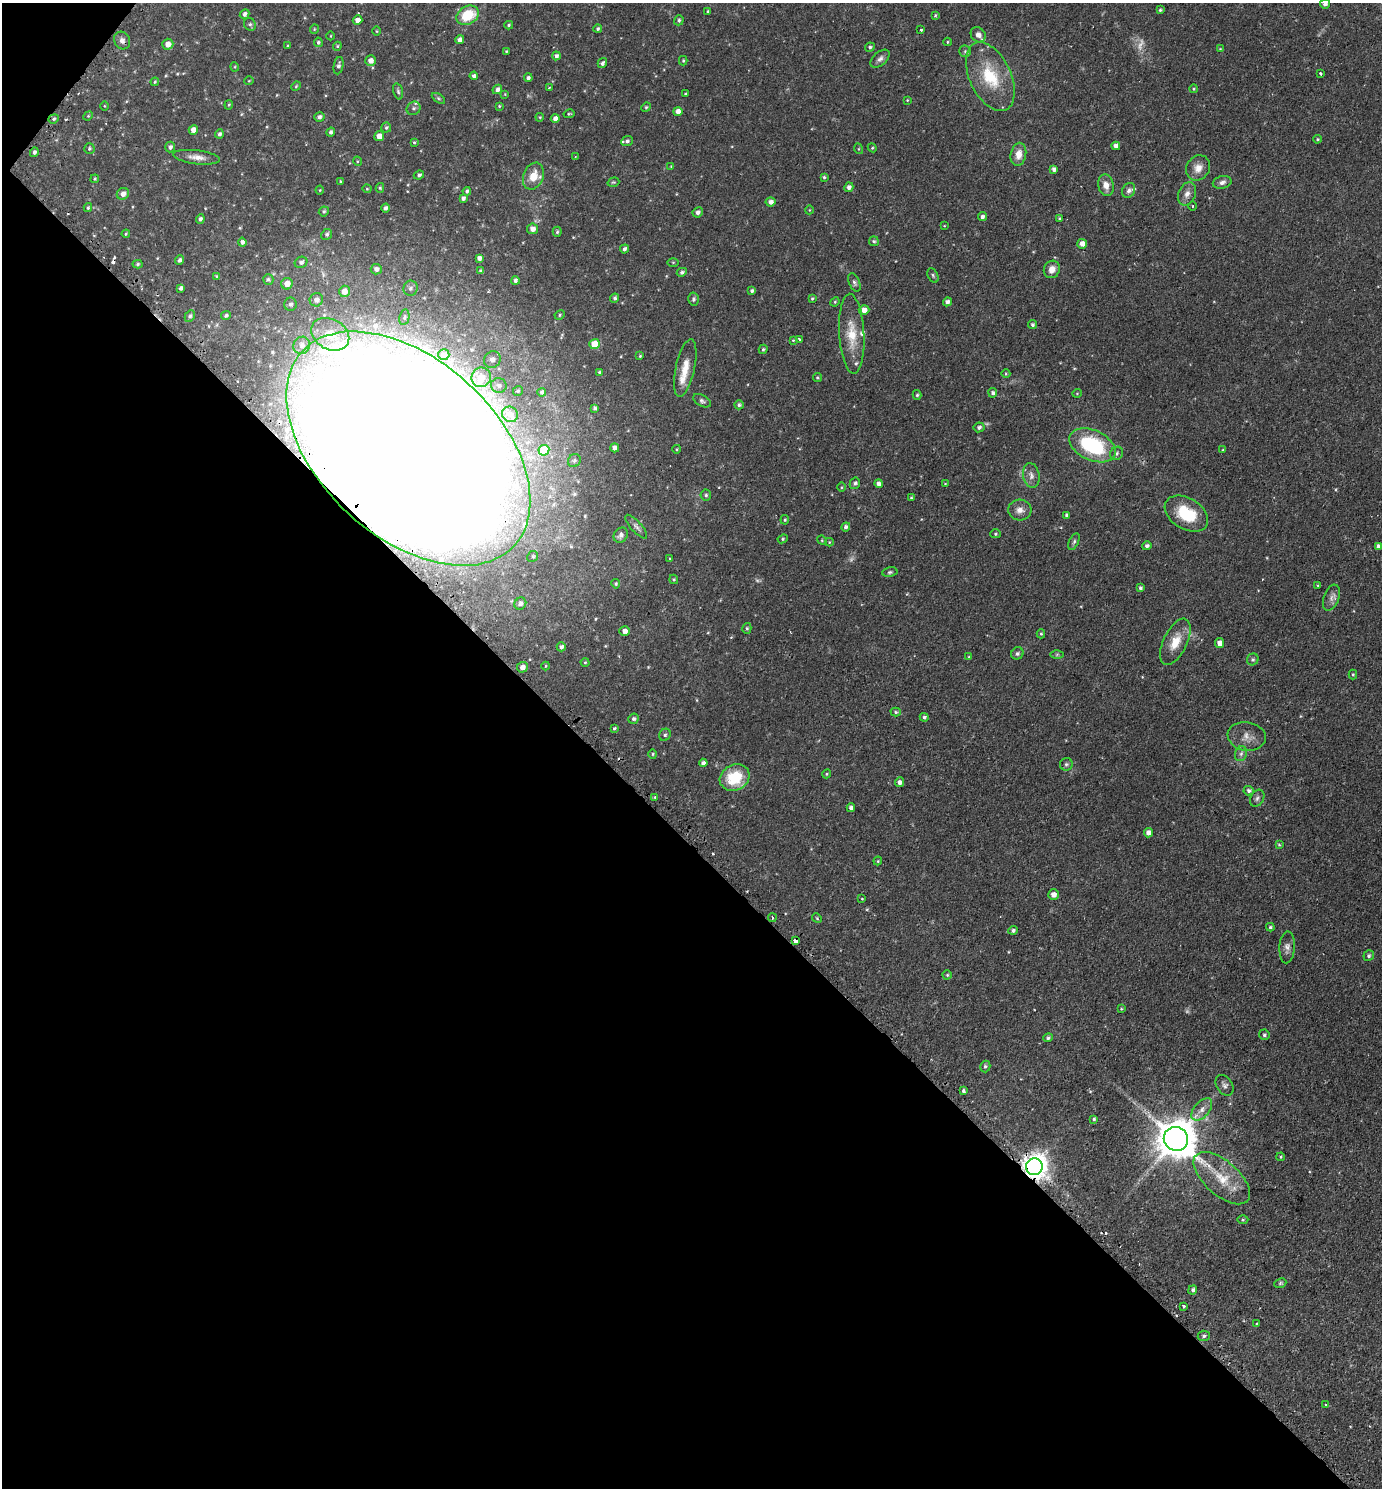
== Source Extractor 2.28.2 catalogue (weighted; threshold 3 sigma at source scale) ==
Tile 9 of 4 x 4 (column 1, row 3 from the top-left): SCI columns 317-1696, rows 1520-3005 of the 6013 x 6010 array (HDU 1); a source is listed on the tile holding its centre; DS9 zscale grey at full resolution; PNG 1384 x 1490 px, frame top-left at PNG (2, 3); each listed source drawn as its Kron ellipse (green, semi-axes under 4 px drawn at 4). Shown black and unused: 44% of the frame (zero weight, under 2 of 3 exposures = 3% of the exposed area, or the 3 px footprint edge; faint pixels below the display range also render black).
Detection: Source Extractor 2.28.2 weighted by HDU 2 'WHT'; one run over the whole footprint, this tile lists its part. Background 0.0809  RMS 0.0053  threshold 0.0237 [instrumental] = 3 sigma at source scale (4.5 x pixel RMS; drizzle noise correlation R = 1.50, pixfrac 1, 0.05/0.05 arcsec/px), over >= 5 px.
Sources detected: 304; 3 too faint to see at this stretch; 2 inside a brighter object's white glare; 11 cosmic-ray / hot-pixel residue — neither listed nor drawn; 11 inside a brighter listed object's ellipse — not listed separately; the other 277 listed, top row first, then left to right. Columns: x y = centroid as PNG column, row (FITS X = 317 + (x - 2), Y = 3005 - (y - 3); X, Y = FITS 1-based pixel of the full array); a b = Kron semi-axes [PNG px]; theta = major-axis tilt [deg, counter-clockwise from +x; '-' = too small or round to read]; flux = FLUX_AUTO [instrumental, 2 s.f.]
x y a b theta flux
1325 4 5 5 - 1.8
1160 10 4 3 - 0.79
707 11 3 2 - 0.42
245 14 5 4 - 1.6
468 15 12 9 30 17
935 15 4 3 - 0.55
357 20 5 4 - 3.2
679 20 5 4 - 0.98
250 24 6 5 - 1.1
509 25 4 3 - 0.78
314 29 5 3 - 0.41
598 29 4 4 - 0.94
921 30 3 3 - 0.77
376 31 5 3 - 0.41
978 35 8 7 - 2.8
331 36 4 3 - 0.37
460 40 4 4 - 2.3
122 41 9 7 -57 2.3
318 42 5 4 - 0.91
947 42 4 4 - 0.54
168 44 5 5 - 3.6
288 46 4 3 - 0.47
337 46 4 4 - 0.61
870 47 5 4 - 1.1
1220 49 4 3 - 0.41
506 51 4 3 - 0.46
965 51 6 5 - 0.93
556 56 4 4 - 1.5
880 59 11 6 41 2.1
370 61 5 5 - 3
683 61 5 4 - 0.67
602 63 5 4 - 1.4
338 66 9 5 78 1.4
235 67 4 4 - 0.51
1320 74 3 3 - 1.4
474 76 4 4 - 1.7
990 77 37 20 -64 24
528 78 4 4 - 1.4
249 81 4 4 - 0.5
155 82 4 3 - 0.51
296 86 5 4 - 0.6
549 87 3 2 - 0.41
497 89 5 4 - 1.7
1194 89 4 3 - 0.56
398 91 8 4 -75 1
505 94 4 4 - 0.42
685 94 3 3 - 0.49
438 98 7 4 -32 0.84
907 100 3 3 - 0.42
229 105 5 4 - 0.62
104 106 5 3 - 0.43
499 106 3 3 - 0.47
646 107 5 4 - 0.66
414 108 7 6 - 1.4
678 112 4 4 - 3.3
569 114 5 3 - 0.63
88 116 5 4 - 0.6
319 117 5 5 - 1.5
540 117 4 4 - 0.5
555 118 4 4 - 2.6
54 119 5 4 - 0.83
386 128 5 5 - 0.89
193 130 5 4 - 3.2
331 132 4 4 - 1.3
219 134 4 4 - 1.1
379 136 5 4 - 3.5
1317 139 4 3 - 0.6
627 141 6 4 23 1.1
414 142 4 4 - 0.57
1116 146 4 4 - 2.4
170 147 5 5 - 1.5
89 148 5 5 - 0.79
872 148 4 4 - 0.63
859 149 5 3 - 0.48
34 152 5 4 - 1.1
1018 154 12 7 79 4.8
575 156 3 3 - 0.51
196 157 23 7 -7 4.3
357 161 5 3 - 0.45
671 166 4 4 - 0.43
1198 168 13 11 57 5
1054 169 4 4 - 1.8
419 175 5 4 - 1
533 176 14 10 67 8.4
824 177 4 3 - 0.73
95 179 4 3 - 0.59
341 182 3 3 - 0.72
613 182 6 4 18 0.62
1222 182 9 6 13 2
1106 185 11 8 -78 3.9
849 187 5 4 - 1.7
380 188 5 4 - 0.64
367 189 4 4 - 0.59
320 190 4 4 - 0.49
1129 190 8 6 62 1.5
467 191 4 4 - 1.1
123 194 6 5 - 2.9
1187 194 12 8 68 3.1
463 198 4 4 - 1.4
771 202 5 4 - 2.3
1192 206 4 3 - 0.51
88 208 4 4 - 0.83
386 208 4 3 - 1.3
809 210 4 3 - 0.35
324 211 5 4 - 0.87
698 212 5 4 - 1.8
983 217 5 4 - 1.4
200 219 5 4 - 1.3
1060 219 4 4 - 0.72
944 226 4 2 - 0.32
532 229 5 5 - 3
557 232 5 4 - 0.84
126 234 4 3 - 0.55
327 234 5 5 - 1
874 241 5 5 - 0.88
242 242 4 4 - 1.5
1082 244 5 4 - 3.3
624 249 5 4 - 1.4
479 258 4 4 - 1.7
180 260 5 4 - 1.4
301 262 6 5 - 1.2
673 262 6 4 0 0.58
138 264 5 4 - 0.85
376 269 5 5 - 2.1
1052 269 9 8 - 3.9
481 271 4 3 - 1.1
682 272 5 4 - 1.2
933 275 8 5 -64 0.93
217 276 4 4 - 0.54
268 279 5 5 - 1.1
515 280 4 4 - 1.3
854 282 9 5 -66 1.4
287 284 6 5 - 4.5
181 288 4 4 - 1.4
410 288 8 7 - 1.9
344 291 6 5 - 4
752 291 4 4 - 1.3
615 298 4 4 - 1.2
812 298 3 3 - 0.62
693 299 6 5 - 1
316 300 7 6 - 2.5
835 302 5 4 - 0.66
947 302 4 4 - 1.7
291 304 6 6 - 1.7
864 310 5 5 - 3.4
226 315 5 4 - 1
560 315 5 4 - 0.73
190 316 6 4 61 1.1
404 317 8 5 79 0.96
1033 325 4 4 - 1
330 334 20 15 -30 13
852 334 40 12 -87 13
799 339 3 3 - 1.4
793 340 3 3 - 0.41
595 344 5 5 - 10
302 345 9 8 - 2.9
763 349 5 4 - 0.76
444 355 5 5 - 0.96
640 356 3 3 - 0.63
492 360 9 8 - 3.5
685 368 29 9 78 7.9
600 372 3 3 - 0.83
1006 374 4 3 - 0.44
481 377 10 9 - 7.6
817 378 4 4 - 0.85
499 385 8 7 - 2.2
518 391 5 5 - 0.76
542 392 4 4 - 0.98
993 393 5 4 - 1.2
1077 393 4 3 - 0.37
917 395 5 4 - 0.86
702 401 9 5 -30 1.3
739 405 5 4 - 1.1
595 408 4 4 - 1.2
510 414 8 7 - 2.2
979 427 5 5 - 1.4
1092 445 24 15 -25 44
408 448 144 89 -42 3700
615 448 4 4 - 2.9
677 449 4 3 - 0.42
544 450 5 5 - 14
1223 450 4 3 - 0.43
1117 453 7 6 - 1.1
574 461 7 6 - 1.2
1031 476 12 8 -80 2.9
855 483 6 5 - 1.2
879 484 4 4 - 1.8
945 484 3 3 - 0.4
842 487 5 3 - 0.51
706 495 5 5 - 0.9
911 498 4 4 - 0.71
1020 510 12 10 -5 3.8
1186 514 23 15 -31 21
1067 515 4 4 - 1
785 520 5 4 - 0.67
636 527 15 5 -48 1.9
846 527 4 4 - 1.5
995 534 5 4 - 0.72
621 535 8 6 54 2.1
783 539 5 4 - 0.66
822 540 5 4 - 0.58
829 542 4 4 - 0.46
1074 542 9 4 65 1.2
1147 546 5 4 - 1.3
1378 546 4 4 - 1.3
533 556 5 5 - 0.85
669 559 3 2 - 0.58
890 572 8 5 10 0.99
674 579 5 4 - 0.71
616 584 5 4 - 0.77
1318 585 4 3 - 0.5
1140 588 4 4 - 0.98
1331 598 13 7 69 2.7
520 604 6 5 - 1.9
747 628 5 4 - 0.77
625 631 5 5 - 2.6
1041 634 4 4 - 0.73
1175 642 25 12 65 9.7
1220 643 5 4 - 3.4
561 647 4 4 - 1.5
1017 653 6 6 - 1.4
1057 654 6 4 1 0.72
969 657 3 3 - 0.63
1253 659 6 5 - 0.97
585 662 4 4 - 0.57
546 666 4 4 - 0.51
522 667 5 5 - 3
1353 675 5 4 - 0.62
896 712 5 4 - 0.76
924 717 4 4 - 1.1
634 719 5 5 - 1.1
614 728 3 3 - 0.73
665 735 6 5 - 1
1247 736 19 14 -9 5.6
653 754 4 4 - 0.59
1241 754 8 6 69 1.5
703 763 4 4 - 1.6
1066 764 6 6 - 1.1
827 774 5 4 - 0.6
735 777 15 12 27 19
899 782 5 4 - 1.8
1249 791 5 4 - 1.3
655 797 3 3 - 0.9
1257 798 9 6 60 1.4
851 808 4 4 - 1.7
1148 833 4 4 - 2.9
1279 844 4 3 - 0.55
878 861 4 3 - 0.54
1053 895 5 5 - 3
862 899 3 3 - 0.49
772 918 4 2 - 0.56
817 918 5 4 - 0.66
1270 927 4 3 - 0.77
1013 930 5 4 - 1.3
795 941 4 3 - 4.5
1287 947 16 7 86 2.7
1369 956 5 5 - 1.2
947 975 4 4 - 0.66
1121 1009 3 3 - 0.43
1264 1035 5 5 - 1.1
1048 1038 5 4 - 0.96
985 1066 6 5 - 1.1
1225 1085 11 8 -57 2
963 1090 4 3 - 1.7
1202 1109 13 7 49 3.6
1094 1119 4 3 - 0.85
1176 1139 12 11 - 1600
1281 1157 4 4 - 0.51
1034 1167 8 8 - 560
1222 1178 34 17 -41 16
1243 1220 5 3 - 0.54
1280 1283 6 4 23 0.79
1193 1290 4 4 - 1.2
1184 1306 3 3 - 1.3
1256 1324 3 3 - 0.53
1204 1336 6 5 - 1.1
1326 1405 3 3 - 1
Overlapping masked pixels (flux is a lower limit): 3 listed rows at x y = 408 448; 795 941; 1034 1167
Isophote crosses this tile's border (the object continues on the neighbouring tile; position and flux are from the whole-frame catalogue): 1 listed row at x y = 1325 4